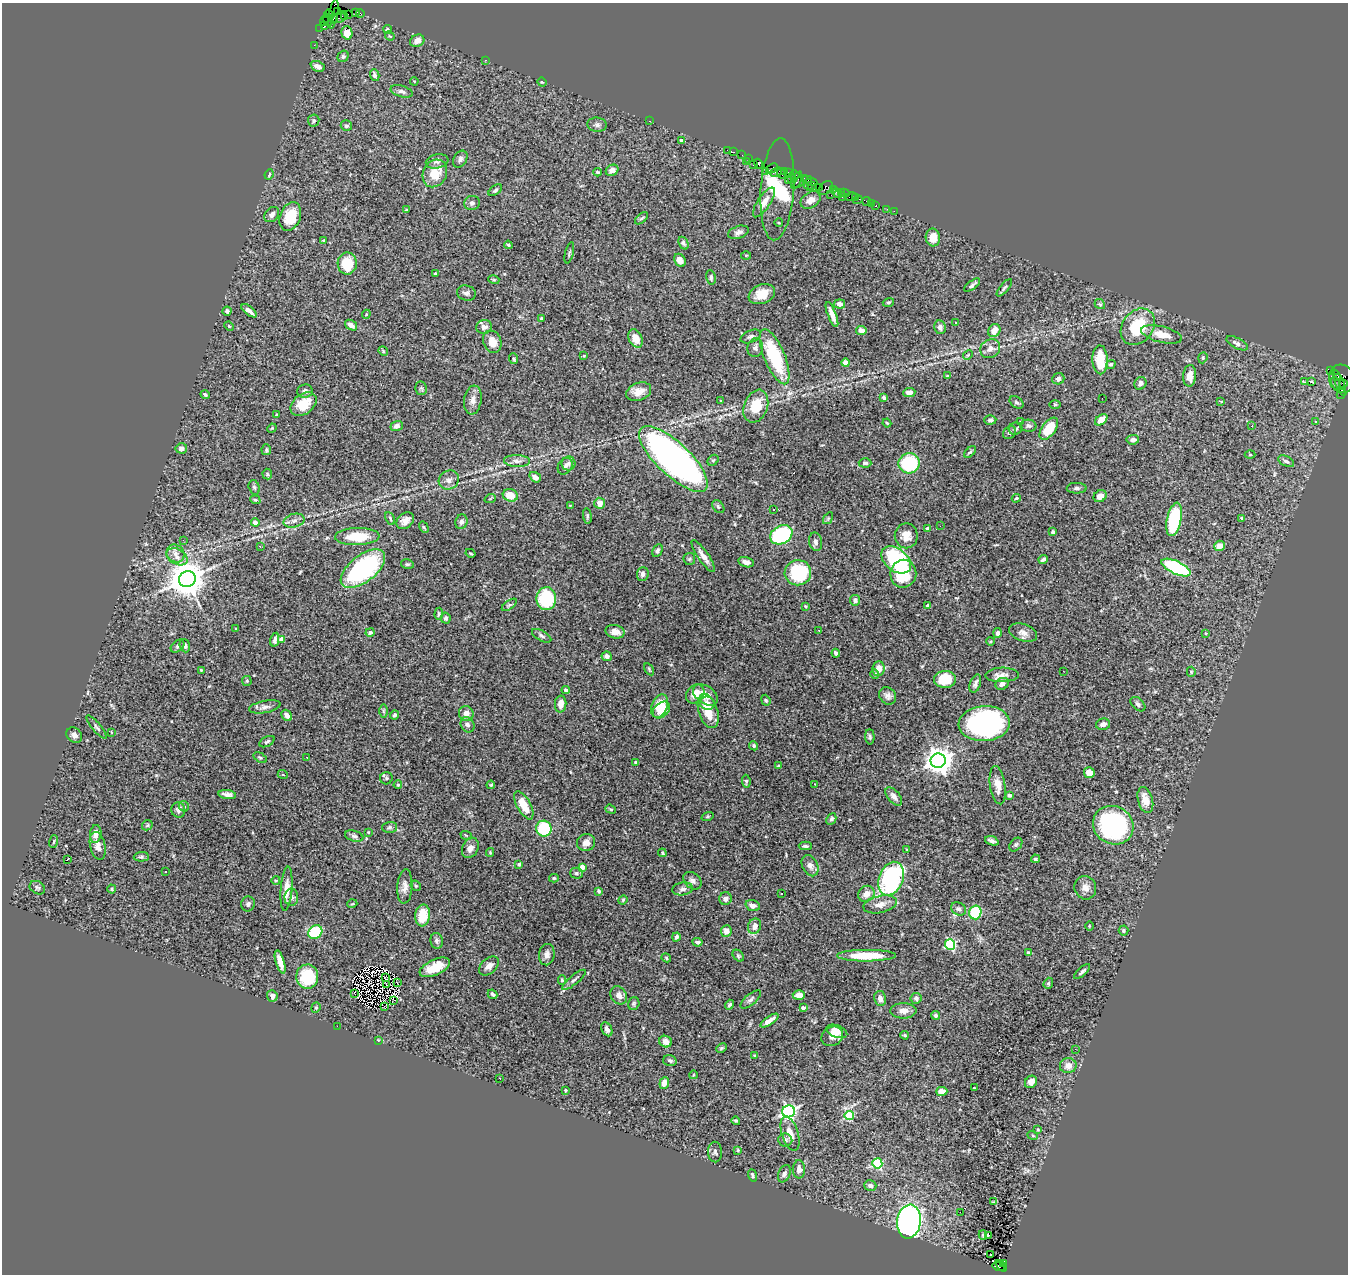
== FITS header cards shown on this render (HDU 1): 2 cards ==
NAXIS1  =                 1346
NAXIS2  =                 1272

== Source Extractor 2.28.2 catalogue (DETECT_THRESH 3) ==
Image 1346 x 1272 px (HDU 1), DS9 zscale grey, 1 PNG px = 1 image px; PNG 1350 x 1276 px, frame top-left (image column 1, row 1272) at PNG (2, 3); each listed source drawn as its Kron ellipse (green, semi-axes under 4 px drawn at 4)
Background 3.46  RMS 0.066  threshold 0.198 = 3 sigma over >= 5 px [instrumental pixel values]
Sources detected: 453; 4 with non-positive FLUX_AUTO (blend fragments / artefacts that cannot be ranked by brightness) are neither listed nor drawn; the other 449 listed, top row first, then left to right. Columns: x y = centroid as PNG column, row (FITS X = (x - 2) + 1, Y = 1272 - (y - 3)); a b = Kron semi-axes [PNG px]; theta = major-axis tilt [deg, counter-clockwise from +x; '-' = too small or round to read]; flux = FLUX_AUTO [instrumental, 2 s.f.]
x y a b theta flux
337 12 4 3 - 290
355 12 3 2 - 190
360 13 4 2 - 170
329 14 4 2 - 160
333 14 15 3 79 960
348 15 3 2 - 260
340 17 8 5 29 1700
344 17 4 3 - 380
333 18 4 3 - 490
328 20 7 3 -69 880
324 21 5 4 - 580
324 26 4 3 - 480
320 28 2 2 - 44
387 29 4 4 - 6.6
347 33 7 5 -74 35
390 36 5 3 - 3.3
417 41 7 6 - 30
314 45 2 2 - 60
343 56 6 5 - 9.2
485 60 3 3 - 8.3
318 66 7 5 -23 23
375 75 6 4 -74 18
414 81 4 3 - 3.6
542 82 5 4 - 4.5
401 91 11 5 -17 14
314 121 6 6 - 7.4
650 121 3 2 - 100
597 125 9 7 -6 15
346 126 6 5 - 9.7
681 140 4 4 - 12
727 150 2 2 - 91
734 152 3 2 - 310
742 155 2 2 - 120
748 158 2 2 - 110
460 159 9 6 59 14
437 161 11 7 12 16
746 162 3 2 - 210
758 164 5 4 - 930
753 165 3 3 - 460
772 168 6 2 36 410
612 170 6 5 - 22
765 171 2 2 - 83
597 172 4 3 - 5.6
776 172 6 2 25 970
785 172 3 3 - 360
788 172 3 2 - 490
435 173 14 11 63 91
269 174 5 3 - 6.5
781 174 5 3 - 650
794 175 5 3 - 650
791 178 3 2 - 270
788 180 2 2 - 150
797 180 9 3 68 2200
801 181 8 3 42 880
810 181 8 3 -23 770
807 183 8 3 -67 560
812 186 2 2 - 200
819 187 2 2 - 210
826 188 8 5 42 800
777 189 51 16 86 620
833 189 3 2 - 250
495 190 8 4 37 8.6
841 192 3 2 - 290
837 193 5 3 - 540
845 193 5 3 - 440
831 195 2 2 - 130
842 197 3 2 - 200
851 197 6 3 11 440
855 197 4 3 - 160
810 200 11 7 34 26
858 200 5 2 - 100
867 201 4 3 - 490
764 202 17 6 56 35
472 203 8 7 - 14
871 203 2 2 - 55
876 206 3 3 - 270
887 209 2 2 - 45
406 210 4 3 - 4.9
894 211 2 2 - 25
272 214 8 6 46 19
290 216 15 10 68 120
642 218 8 3 41 6.6
779 223 4 3 - 3.4
738 232 11 6 18 16
933 237 9 7 -88 45
323 240 4 2 - 2.8
683 243 7 4 -64 9.4
508 245 4 3 - 6.3
569 253 11 2 76 6.1
746 255 5 3 - 4.2
680 260 7 5 -60 29
347 263 11 9 -88 140
435 274 3 3 - 6.7
711 277 7 4 -81 9.8
494 280 5 3 - 4
972 285 9 3 38 11
1004 288 11 4 50 8.8
466 293 9 7 -15 13
762 294 14 9 22 59
888 302 6 3 18 5.5
840 304 5 4 - 22
1100 304 5 4 - 6
227 311 4 4 - 13
249 311 9 3 -39 19
366 314 4 4 - 4
832 314 13 4 -69 28
541 318 3 3 - 4
956 322 3 3 - 14
351 325 7 4 -35 21
229 326 5 3 - 3.9
484 327 8 7 - 24
940 327 7 6 - 13
1138 327 20 15 52 220
861 330 5 4 - 26
994 330 7 5 57 42
1162 334 21 8 -14 59
751 336 11 6 22 15
636 338 9 6 -65 42
492 342 11 9 -67 50
1237 343 11 5 -27 17
755 348 9 8 - 16
990 349 10 9 - 29
383 351 5 4 - 5.2
968 355 5 4 - 5.5
584 356 4 3 - 3.3
774 357 29 10 -68 310
1203 358 5 4 - 5.8
514 359 5 4 - 7.2
1100 360 14 7 -88 120
846 363 4 4 - 58
1111 364 5 4 - 6.5
1330 370 3 3 - 1700
947 376 3 3 - 3.8
1190 376 11 6 87 40
1338 377 4 3 - 1700
1058 379 6 5 - 13
1342 379 14 12 -65 1600
1304 381 3 2 - 2.4
1311 382 4 3 - 7.9
1140 383 6 6 - 17
1335 383 6 2 -73 250
1340 383 14 3 -67 1400
1343 384 4 3 - 400
421 388 7 6 - 8.9
305 391 7 6 - 14
639 392 13 8 20 44
909 393 6 4 6 21
1341 394 5 3 - 140
205 395 4 3 - 6.4
884 398 4 3 - 8.5
1102 398 2 2 - 6.7
473 400 14 8 82 29
721 400 3 3 - 16
1221 401 4 3 - 11
1016 402 7 5 -37 9.7
303 404 14 10 37 93
1055 405 6 4 0 4.6
756 406 17 11 69 120
276 415 3 2 - 4.4
990 420 6 4 3 10
1101 420 7 4 40 47
1021 422 4 2 - 3.3
1315 422 3 3 - 9.5
887 423 4 3 - 4.4
397 426 6 5 - 20
1028 426 8 6 -6 12
1252 426 3 2 - 7.3
272 428 5 4 - 4.2
1016 429 7 6 - 9.1
1049 429 13 7 53 120
1009 433 7 5 46 11
1133 440 6 4 5 16
181 448 6 5 - 14
266 450 5 4 - 7.4
970 452 7 4 44 7.7
1250 455 5 3 - 3.9
673 459 44 16 -43 2200
713 460 6 5 - 6.7
517 461 13 6 -2 20
1286 461 8 5 -27 12
569 463 7 7 - 12
865 463 6 4 -4 9.7
909 463 10 10 - 280
565 466 9 7 58 14
267 474 5 5 - 6.3
535 477 6 4 -38 24
449 480 10 9 - 24
254 487 7 5 -72 8.7
1077 488 10 5 0 12
510 495 8 6 -19 67
1100 496 7 5 34 25
1016 498 4 3 - 4.9
490 499 6 3 19 4.3
255 500 5 4 - 6.7
600 503 5 5 - 35
570 505 3 2 - 2.7
718 507 7 5 -50 10
773 509 3 2 - 5.8
587 516 8 4 -83 6.8
390 518 7 3 -63 5.7
828 518 6 4 56 6.2
1174 519 17 7 78 310
1242 519 3 3 - 8.7
294 521 10 6 14 21
405 521 10 7 40 33
255 522 4 4 - 31
461 522 7 6 - 14
940 526 2 2 - 11
424 527 6 4 -59 5.4
928 529 4 3 - 16
1053 532 3 3 - 13
781 535 12 9 28 350
906 536 12 11 - 46
357 537 22 8 2 120
183 540 2 2 - 14
816 542 9 6 -79 13
260 546 3 2 - 2.9
1219 546 5 5 - 40
657 550 7 4 64 9.3
470 553 5 3 - 4.6
175 554 9 8 - 28
703 556 19 5 -55 34
177 557 11 7 -28 32
689 559 6 6 - 8.2
1043 559 4 3 - 9.6
896 560 17 11 -38 400
746 562 8 5 -14 16
407 564 6 4 -11 6.8
1176 568 16 6 -25 410
363 569 26 13 38 660
798 573 13 12 - 290
643 574 7 6 - 17
903 574 14 13 - 160
187 579 8 8 - 12000
546 599 11 10 - 270
855 600 5 5 - 13
509 605 9 4 35 8.9
806 606 4 3 - 5.4
928 606 4 3 - 22
439 614 6 4 87 6.4
446 618 5 5 - 11
236 629 3 3 - 4.1
819 631 2 2 - 2.4
370 632 5 4 - 9.8
615 632 9 6 -13 35
998 633 5 4 - 11
1023 633 14 8 -19 27
1206 633 4 3 - 5.7
542 636 11 5 -29 13
281 639 4 4 - 37
275 640 7 4 79 14
991 641 4 3 - 3.9
177 646 8 5 41 7.8
185 646 7 5 -69 15
836 653 4 3 - 11
607 656 5 4 - 17
649 669 6 2 -58 4.9
878 669 7 6 - 45
201 670 3 3 - 3.7
1063 671 2 2 - 13
1191 672 5 4 - 5
875 674 5 4 - 5.6
1002 675 17 7 1 30
945 679 11 8 1 110
247 681 5 4 - 5.3
975 684 9 5 70 15
1002 684 7 5 34 21
566 690 4 4 - 12
695 694 10 8 48 37
705 695 14 8 -35 49
888 696 9 8 - 20
766 700 6 4 -68 6.2
707 703 7 6 - 23
561 704 8 5 86 33
1138 704 9 5 -43 12
660 706 12 8 70 80
265 707 16 6 10 22
661 710 10 7 44 84
383 711 7 4 -89 7.4
708 711 18 9 -72 90
466 714 8 7 - 34
287 715 6 4 -53 19
395 715 4 4 - 9.6
984 724 25 17 3 960
1103 724 7 5 11 18
467 725 8 6 -60 14
97 727 15 4 -50 9.8
111 732 3 2 - 2.5
74 735 8 7 - 17
870 737 7 4 -88 8.5
267 742 8 5 27 9.7
754 746 5 4 - 10
307 757 3 2 - 3.9
260 758 7 4 -30 7
938 761 7 7 - 5300
635 762 3 3 - 6.9
779 766 3 3 - 11
1089 773 5 5 - 40
283 775 5 3 - 3.5
386 778 6 6 - 9.2
746 781 6 4 -85 6.6
815 784 3 3 - 2.8
398 785 4 3 - 5.6
491 785 4 3 - 4.8
998 785 19 7 -82 41
227 795 9 4 -8 20
1009 795 4 3 - 8
894 796 11 6 -49 23
1145 800 13 7 -74 61
524 805 15 6 -61 85
184 806 5 4 - 7.2
611 809 6 4 -20 5.6
178 810 8 7 - 14
707 816 6 3 19 4.1
831 819 6 4 63 12
147 825 6 4 47 6.1
1113 825 21 19 -32 720
389 827 7 5 2 8.8
544 829 8 7 - 210
368 832 3 3 - 3.4
96 834 9 5 84 30
466 835 6 3 -20 4.3
354 836 9 5 -15 11
54 841 6 3 71 4.3
992 841 7 3 -19 13
586 842 9 8 - 29
1016 845 8 5 48 9.3
98 846 14 7 -78 29
805 846 6 3 0 9.4
470 848 10 7 63 26
907 850 4 3 - 3.3
490 852 4 3 - 4.3
662 853 4 3 - 5.5
141 857 8 5 3 8.6
1035 859 4 3 - 5.8
67 860 4 2 - 51
519 864 3 3 - 14
810 866 11 7 -65 23
582 867 4 3 - 34
165 871 3 3 - 12
576 873 6 5 - 8.7
554 878 5 4 - 6.3
891 879 17 12 69 770
276 880 4 3 - 4
692 881 10 7 -43 18
416 886 5 4 - 6.4
405 887 17 7 86 28
37 888 8 6 -31 8.9
1085 888 12 10 -70 32
112 889 4 4 - 4.8
287 889 22 6 85 50
683 889 10 6 8 16
599 891 4 4 - 10
782 893 3 3 - 11
866 894 9 7 42 33
291 897 8 7 - 15
725 899 6 6 - 20
623 900 5 4 - 5.1
248 904 7 7 - 13
352 904 5 3 - 3.6
880 904 17 8 12 37
753 905 7 5 -19 25
958 909 8 6 -29 15
975 912 7 6 - 250
423 916 11 7 83 86
755 926 8 6 67 32
1089 926 4 3 - 3.6
726 931 6 5 - 26
1123 931 5 5 - 7.3
315 932 7 6 - 230
676 937 4 3 - 9.6
437 941 8 6 -81 12
697 942 5 3 - 11
950 944 5 5 - 450
1028 953 4 4 - 15
547 955 11 7 82 23
738 956 6 4 -50 6.9
866 956 29 6 0 130
666 958 5 4 - 6.8
280 962 12 4 -73 36
489 966 11 7 41 25
435 967 16 7 25 76
1082 972 10 3 42 11
307 977 12 11 - 220
385 978 3 2 - 3.5
562 980 5 3 - 7.1
574 980 15 4 39 15
398 983 3 2 - 5
1048 983 6 4 69 6.5
387 985 4 2 - 1.5
355 994 3 2 - 12
493 994 5 4 - 8.4
619 995 9 7 -56 26
799 995 6 4 -3 33
272 996 6 5 - 19
880 998 7 6 - 18
916 998 5 5 - 9.9
751 999 12 5 40 14
393 1000 3 2 - 4.6
634 1004 6 5 - 7.5
730 1005 5 4 - 8.9
385 1006 2 2 - 5.9
316 1008 5 4 - 6.2
803 1008 4 3 - 12
903 1011 13 7 1 29
936 1015 4 4 - 9.1
769 1020 10 4 34 26
337 1026 2 2 - 15
607 1029 7 5 -61 17
837 1031 11 6 -20 27
905 1035 4 3 - 5.5
832 1036 11 9 31 25
378 1040 3 3 - 2.8
666 1042 6 5 - 30
721 1048 6 4 27 5.6
1075 1049 2 2 - 18
755 1055 4 3 - 5
670 1061 7 5 -16 9.5
1068 1066 8 7 - 36
693 1075 4 3 - 3.3
500 1078 3 2 - 3.7
1031 1082 7 5 47 27
664 1083 6 4 69 43
974 1088 3 2 - 4.6
565 1090 3 2 - 4.3
942 1091 5 4 - 34
788 1111 6 6 - 1200
849 1116 4 4 - 230
736 1121 4 4 - 6.2
1038 1129 4 4 - 3.4
790 1134 18 8 -72 46
1033 1136 5 3 - 4.5
785 1140 7 6 - 9.8
738 1150 4 3 - 6.6
715 1152 10 7 -87 11
877 1163 5 5 - 370
799 1169 9 6 -89 25
784 1174 9 6 66 14
752 1175 6 4 -71 6.9
870 1185 6 5 - 15
994 1202 4 3 - 5.2
960 1212 3 2 - 1.3
909 1222 17 12 82 1600
983 1235 5 4 - 5.1
988 1235 3 3 - 54
990 1255 3 2 - 14
1003 1263 3 3 - 780
1001 1266 7 2 -48 760
999 1267 6 3 -17 1000
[4 non-positive-flux detections neither listed nor drawn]